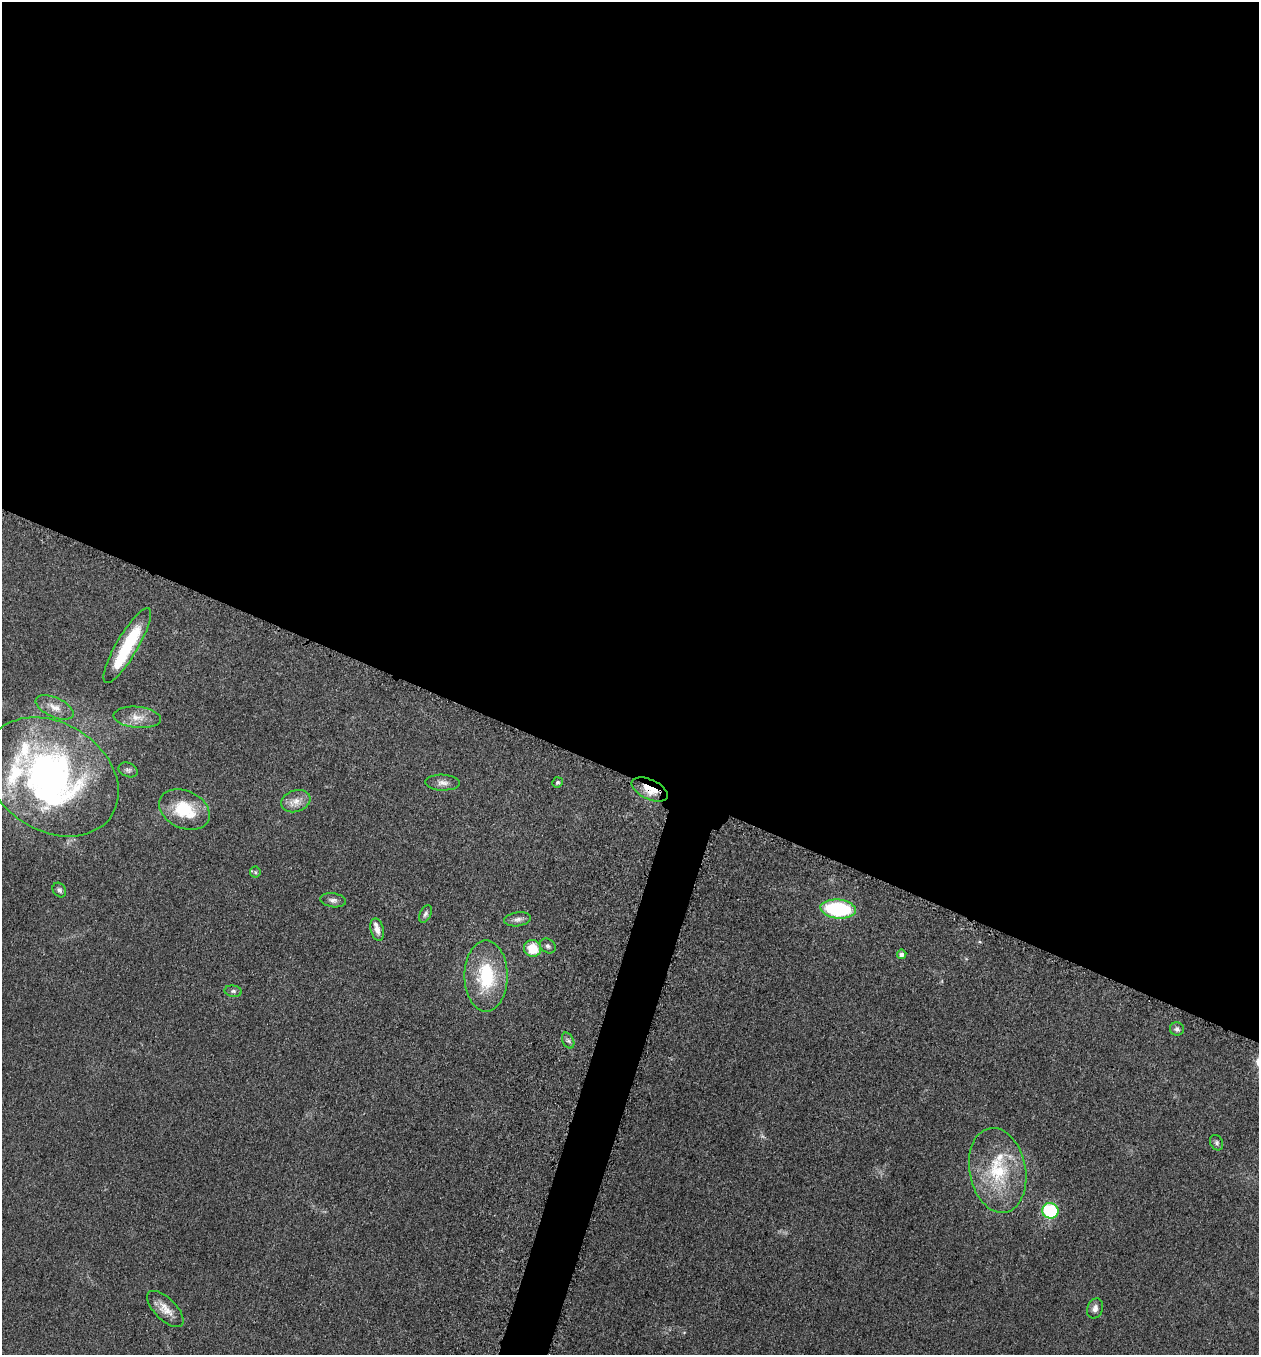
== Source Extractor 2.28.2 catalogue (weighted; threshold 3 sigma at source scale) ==
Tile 3 of 4 x 4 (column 3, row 1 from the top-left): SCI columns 2712-3968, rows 4076-5428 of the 5505 x 5461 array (HDU 1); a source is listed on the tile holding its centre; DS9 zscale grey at full resolution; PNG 1261 x 1357 px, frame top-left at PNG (2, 2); each listed source drawn as its Kron ellipse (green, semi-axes under 4 px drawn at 4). Shown black and unused: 59% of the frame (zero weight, under 3 of 5 exposures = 3% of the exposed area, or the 3 px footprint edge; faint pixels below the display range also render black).
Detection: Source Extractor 2.28.2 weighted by HDU 2 'WHT'; one run over the whole footprint, this tile lists its part. Background 0.0606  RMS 0.0062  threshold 0.0279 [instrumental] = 3 sigma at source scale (4.5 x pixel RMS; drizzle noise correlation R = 1.50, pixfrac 1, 0.05/0.05 arcsec/px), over >= 5 px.
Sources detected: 36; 1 too faint to see at this stretch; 2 inside a brighter object's white glare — neither listed nor drawn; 4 inside a brighter listed object's ellipse — not listed separately; the other 29 listed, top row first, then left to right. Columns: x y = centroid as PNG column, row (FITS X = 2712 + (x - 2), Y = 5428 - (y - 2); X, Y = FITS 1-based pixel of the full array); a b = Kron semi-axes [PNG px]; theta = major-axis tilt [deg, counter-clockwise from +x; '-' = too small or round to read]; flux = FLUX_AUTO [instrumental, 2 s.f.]
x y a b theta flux
127 645 43 11 59 40
55 707 20 9 -24 7
137 717 24 10 -5 8.1
128 770 10 7 -23 1.7
52 777 71 54 -33 210
557 782 5 5 - 1.3
442 783 17 8 -2 4
650 790 19 10 -25 11
296 801 15 10 19 6
184 810 26 18 -24 26
255 872 6 5 - 0.91
59 890 8 6 -54 1.7
333 900 13 7 -8 2.7
838 909 18 9 -6 57
426 914 9 5 63 1.7
518 919 13 7 8 2.9
377 930 11 6 -75 4.2
548 946 8 6 -37 1.7
533 948 9 8 - 14
902 954 5 4 - 2.2
486 976 36 21 -90 41
233 991 8 5 -9 1.6
1177 1029 7 6 - 2
568 1041 8 5 -62 1.8
1217 1143 8 6 -60 1.4
998 1170 43 28 -79 42
1050 1211 8 7 - 48
1095 1308 10 7 68 3
165 1309 23 11 -45 7.7
Overlapping masked pixels (flux is a lower limit): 1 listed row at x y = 650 790